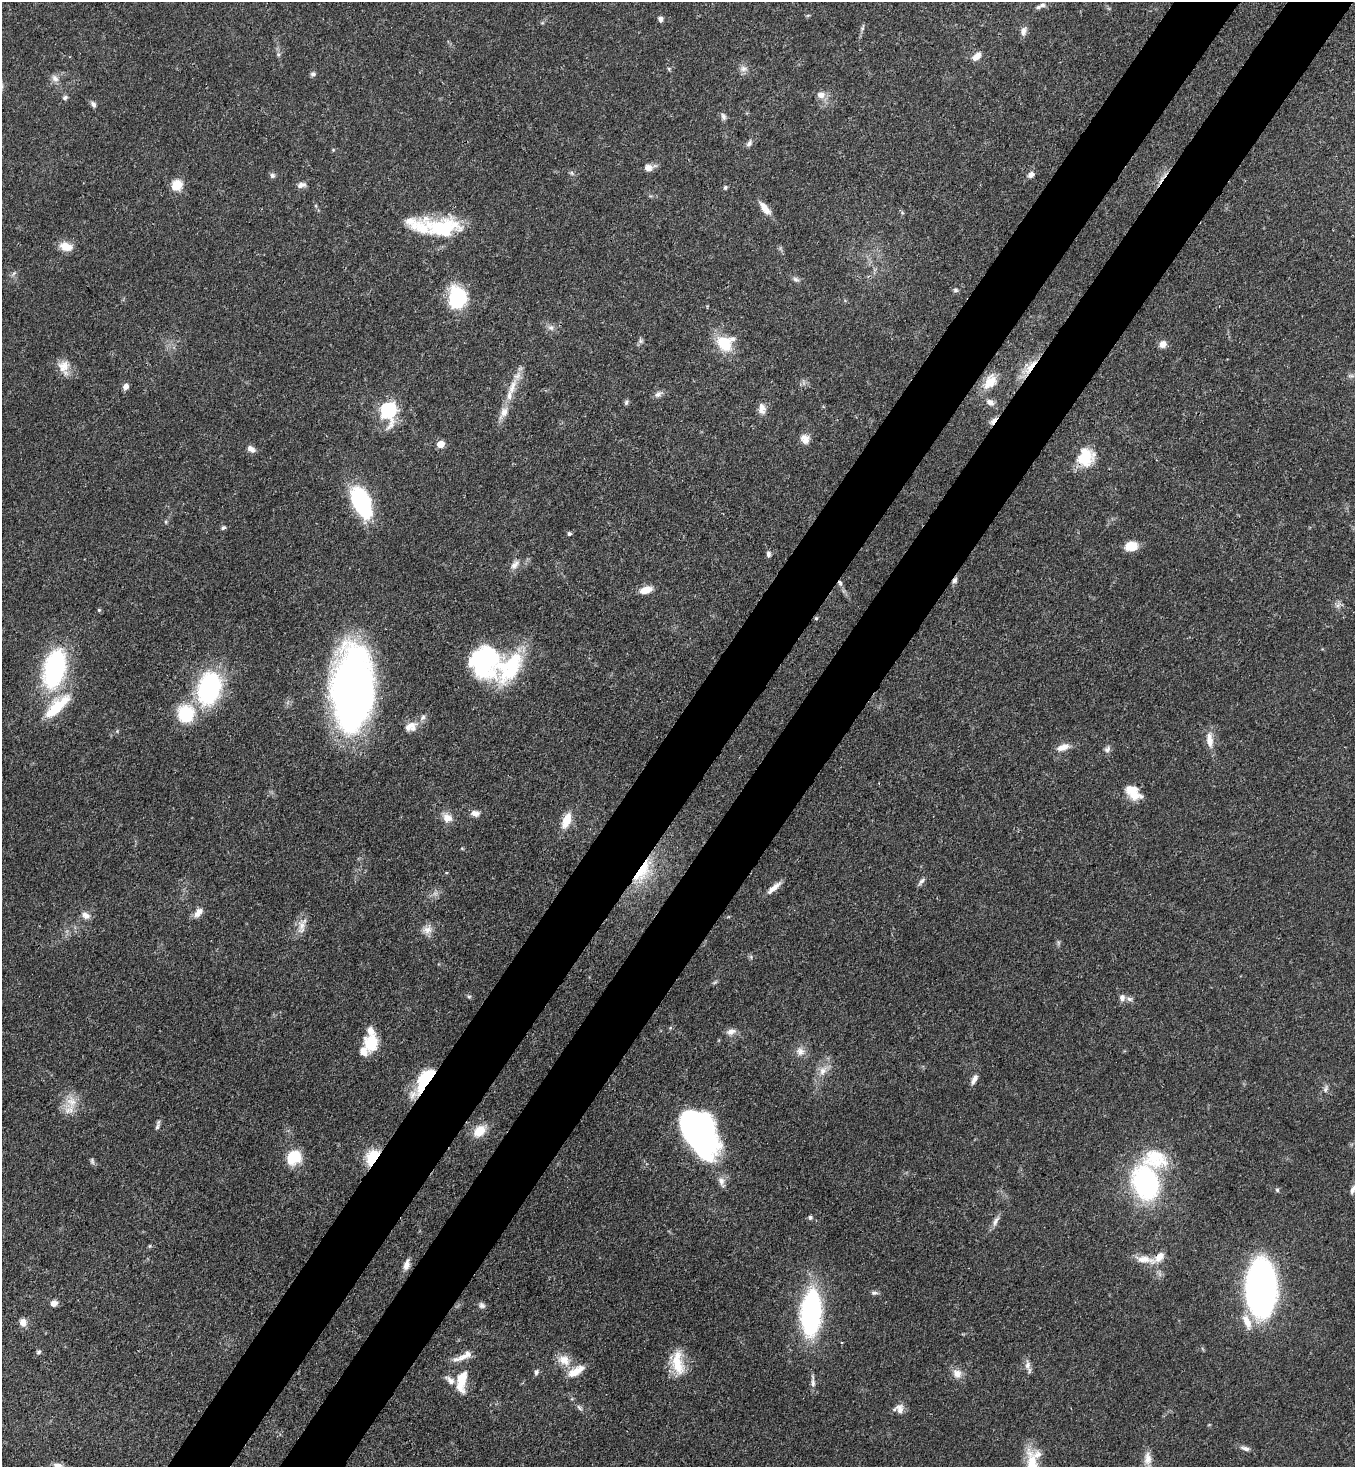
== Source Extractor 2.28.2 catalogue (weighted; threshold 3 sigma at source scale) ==
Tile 10 of 4 x 4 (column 2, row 3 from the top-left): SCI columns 1717-3069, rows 1526-2990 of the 5999 x 5977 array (HDU 1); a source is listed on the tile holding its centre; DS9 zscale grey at full resolution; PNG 1357 x 1469 px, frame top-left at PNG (2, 2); no overlay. Shown black and unused: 10% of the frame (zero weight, under 3 of 4 exposures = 7% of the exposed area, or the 3 px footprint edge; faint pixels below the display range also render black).
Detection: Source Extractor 2.28.2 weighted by HDU 2 'WHT'; one run over the whole footprint, this tile lists its part. Background 0.071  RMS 0.0036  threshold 0.0162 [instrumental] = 3 sigma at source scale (4.5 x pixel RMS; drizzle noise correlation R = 1.50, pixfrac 1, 0.05/0.05 arcsec/px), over >= 5 px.
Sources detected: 151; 1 too faint to see at this stretch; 2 inside a brighter object's white glare — not listed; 15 inside a brighter listed object's ellipse — not listed separately; the other 133 listed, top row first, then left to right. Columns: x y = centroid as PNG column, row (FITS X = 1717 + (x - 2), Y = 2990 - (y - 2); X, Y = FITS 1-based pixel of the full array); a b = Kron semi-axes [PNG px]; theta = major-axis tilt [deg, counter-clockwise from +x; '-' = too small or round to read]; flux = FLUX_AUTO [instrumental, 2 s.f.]
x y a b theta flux
1042 5 9 5 8 1.1
661 19 6 5 - 1.4
862 28 8 5 61 0.78
1023 31 13 7 81 1.9
278 54 6 4 -19 0.51
977 56 12 7 39 3
669 69 6 4 -72 0.46
743 69 11 8 -10 1.8
313 74 7 6 - 0.88
55 78 11 8 -55 2
821 95 10 9 - 2.7
65 97 7 6 - 0.94
93 104 9 6 -53 1.1
723 117 10 6 -72 1.2
749 143 10 6 60 1.3
333 150 5 4 - 0.38
648 168 10 8 -2 2.4
572 173 6 4 -71 0.61
272 175 7 6 - 0.97
1031 175 8 6 39 2
177 185 6 5 - 26
301 185 12 7 12 1.6
725 187 6 5 - 0.7
765 208 18 7 -50 4.1
442 227 52 24 -4 25
66 247 17 11 -15 4.3
14 273 6 5 - 0.78
796 279 9 6 -24 1.1
955 290 7 5 -2 0.71
457 298 25 19 85 21
551 328 9 7 -34 1.4
641 341 7 7 - 0.92
724 343 24 18 -46 11
1163 344 9 8 - 2.4
63 366 17 16 - 4.7
1030 367 29 8 52 6.4
1351 376 9 4 8 0.76
990 381 22 14 55 6.5
125 386 7 6 - 1.9
512 387 31 9 70 6.7
658 394 12 7 33 1.5
626 402 8 5 67 0.73
990 402 12 8 -35 2
762 409 15 9 -84 2.7
388 410 8 7 - 95
993 421 12 5 48 1.9
805 439 12 11 - 3
441 444 6 5 - 5.3
251 449 11 7 -32 1.9
1085 457 19 17 63 13
361 502 27 14 -65 47
166 522 6 4 -73 0.43
223 528 6 5 - 0.72
569 534 5 5 - 0.67
1131 546 14 10 5 5.7
768 554 7 5 -80 1
515 565 15 8 50 2.5
954 580 9 6 47 1.2
840 583 9 5 -74 1.2
646 590 12 7 16 4.7
99 610 5 5 - 0.55
816 618 5 4 - 0.56
510 667 71 34 -13 47
54 669 31 16 76 67
209 688 32 22 75 52
353 688 74 35 88 230
57 707 42 14 43 15
186 714 22 20 -90 17
411 726 19 11 21 4.3
1210 740 20 8 -85 4.5
1063 747 17 8 18 3.5
1107 749 10 7 60 1.4
1134 795 18 11 -10 5.6
475 813 11 8 -3 2.1
447 818 14 11 -22 3.4
566 820 18 9 69 6.7
462 848 5 3 - 0.36
642 871 40 15 58 17
921 881 13 5 47 1.2
774 888 20 6 41 3.1
198 912 13 8 52 2.8
86 915 13 9 -28 2.2
302 927 22 9 86 3.6
427 929 14 11 34 3
751 957 6 4 -73 0.58
715 982 9 4 30 0.59
469 997 6 5 - 0.64
1122 997 10 8 -82 1.6
731 1031 13 8 18 2.1
371 1043 19 15 87 11
800 1051 13 11 -53 2.8
823 1071 15 10 56 3.9
974 1079 13 6 64 2
424 1080 35 11 56 19
1325 1089 8 6 71 1.1
71 1102 20 16 65 6.5
157 1127 11 5 66 1.1
480 1131 18 12 41 6.3
700 1134 42 25 -64 130
294 1157 14 12 41 13
373 1157 14 10 59 15
92 1161 9 5 -80 0.81
721 1181 14 7 -71 2.3
1146 1183 31 22 -75 65
1354 1189 14 6 54 2.1
1277 1190 5 5 - 0.6
810 1217 6 6 - 0.72
996 1221 17 6 63 1.9
150 1246 6 4 89 0.41
1145 1259 31 9 -10 4.8
406 1265 14 7 76 2.6
1261 1288 35 18 90 250
874 1293 10 5 1 0.91
54 1303 8 7 - 1.9
482 1305 9 7 -44 1.2
811 1313 32 14 87 93
23 1322 10 8 -68 2.7
1247 1322 21 9 -67 5.4
39 1352 6 5 - 0.8
564 1360 18 14 -27 5.1
678 1363 35 15 -83 11
1028 1365 14 7 88 2.1
576 1371 21 9 30 6
536 1372 8 6 74 1
957 1374 14 11 -58 3.3
461 1381 28 12 83 9.1
813 1383 13 6 -86 1.6
579 1408 9 5 -52 0.92
900 1409 14 9 -79 2.8
1245 1448 13 5 -16 1.5
1038 1454 11 9 43 2.5
1147 1458 18 10 -88 3.3
57 1465 12 7 -13 1.9
Overlapping masked pixels (flux is a lower limit): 9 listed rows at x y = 1030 367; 993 421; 1085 457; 954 580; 840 583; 816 618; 642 871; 424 1080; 373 1157
Isophote crosses this tile's border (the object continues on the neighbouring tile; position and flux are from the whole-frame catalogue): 2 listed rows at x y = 1354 1189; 57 1465